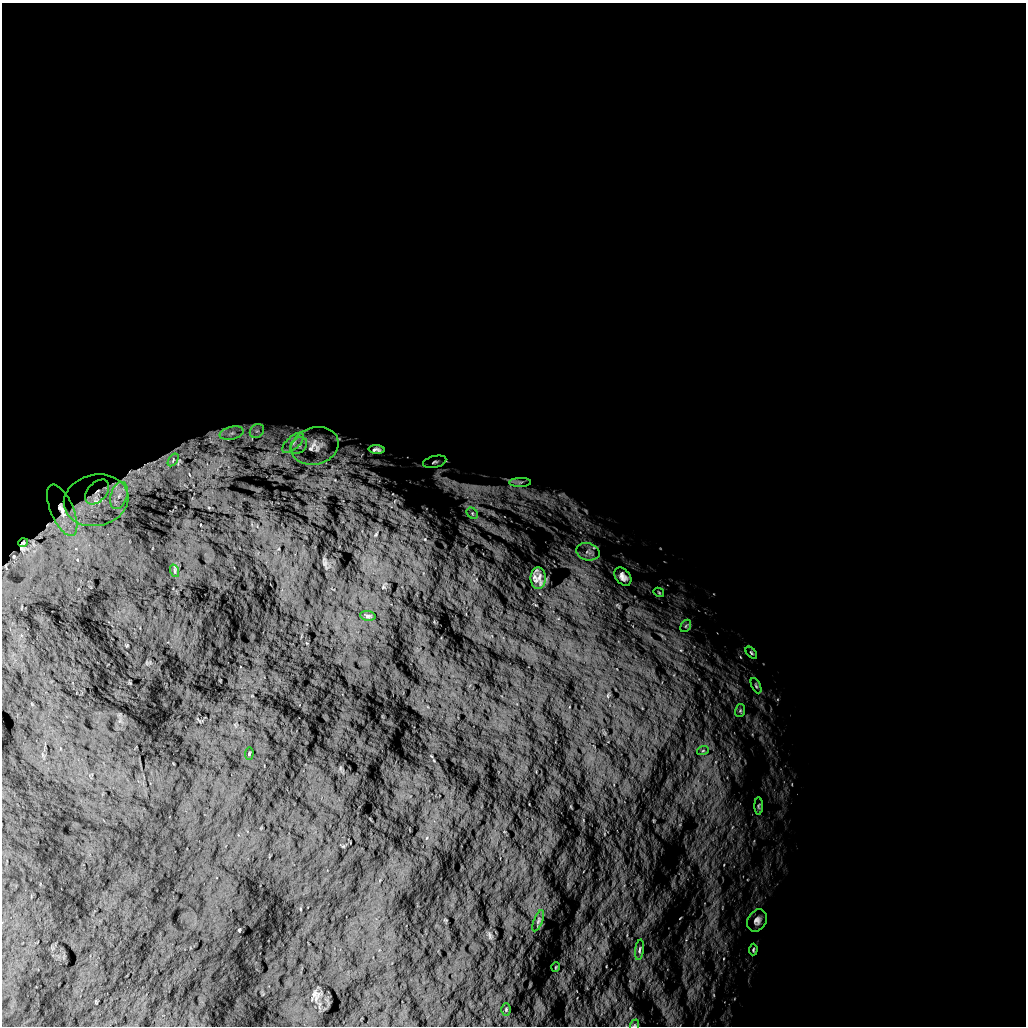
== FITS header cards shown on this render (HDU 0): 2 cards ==
NAXIS1  =                 1024 /
NAXIS2  =                 1024 /

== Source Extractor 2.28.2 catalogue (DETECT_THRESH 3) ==
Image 1024 x 1024 px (HDU 0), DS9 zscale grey, 1 PNG px = 1 image px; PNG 1028 x 1028 px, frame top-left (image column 1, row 1024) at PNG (2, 3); each listed source drawn as its Kron ellipse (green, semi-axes under 4 px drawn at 4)
Background 5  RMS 910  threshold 2740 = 3 sigma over >= 5 px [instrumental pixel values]
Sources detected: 35; all 35 listed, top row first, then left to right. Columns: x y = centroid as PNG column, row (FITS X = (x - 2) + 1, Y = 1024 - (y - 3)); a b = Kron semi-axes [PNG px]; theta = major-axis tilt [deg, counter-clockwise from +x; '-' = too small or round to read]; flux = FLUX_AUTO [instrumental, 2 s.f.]
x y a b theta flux
257 431 8 6 43 2.3e+05
232 433 12 6 13 3.6e+05
293 443 13 6 42 4.0e+05
299 445 9 7 43 2.8e+05
315 446 24 18 16 1.0e+06
377 449 8 4 -4 2.0e+05
173 460 7 4 55 9.8e+04
435 462 12 6 14 2.1e+05
520 482 11 4 1 1.8e+05
97 492 14 9 47 3.5e+05
119 495 14 8 73 6.9e+05
96 500 32 25 13 3.1e+06
62 510 27 11 -66 8.7e+05
472 513 6 5 - 1.3e+05
23 543 5 3 - 4.7e+04
588 552 12 8 -16 3.8e+05
175 571 6 4 -72 9.2e+04
623 577 10 7 -51 3.5e+05
538 578 10 7 90 4.3e+05
659 592 5 4 - 6.5e+04
368 616 8 5 -9 1.0e+05
686 626 7 4 59 1.0e+05
751 653 7 4 -46 9.3e+04
756 686 8 4 -63 1.1e+05
740 711 7 5 78 1.0e+05
703 750 6 4 20 8.4e+04
249 753 6 2 85 5.2e+04
759 806 9 4 90 8.5e+04
757 920 12 9 61 3.2e+05
538 921 11 4 69 1.5e+05
639 950 10 4 83 1.3e+05
753 950 6 4 87 8.2e+04
556 967 5 3 - 4.8e+04
506 1009 6 5 - 7.7e+04
635 1025 6 4 71 7.0e+04
At the frame edge (FLAGS 8, measured only in part): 1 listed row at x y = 635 1025